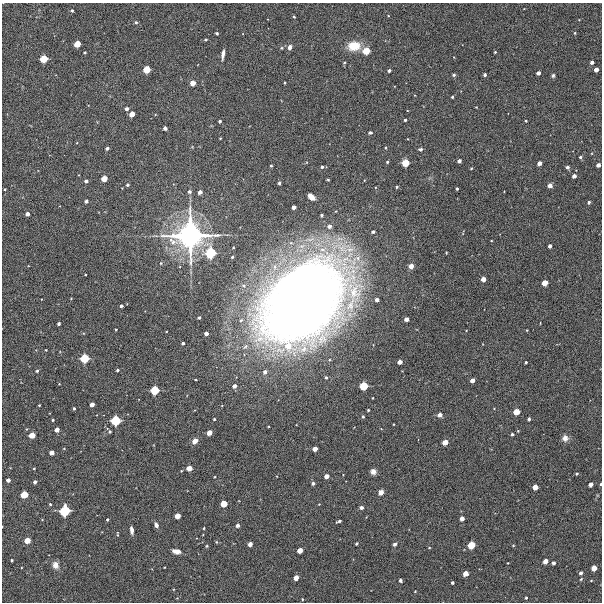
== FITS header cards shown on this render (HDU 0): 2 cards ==
NAXIS1  =                  600 / Width of image
NAXIS2  =                  600 / Height of image

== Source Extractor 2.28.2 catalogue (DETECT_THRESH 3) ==
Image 600 x 600 px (HDU 0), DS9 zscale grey, 1 PNG px = 1 image px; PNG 604 x 604 px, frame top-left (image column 1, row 600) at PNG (2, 3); no overlay
Background 10800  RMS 290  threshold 869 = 3 sigma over >= 5 px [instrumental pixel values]
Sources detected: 180; all 180 listed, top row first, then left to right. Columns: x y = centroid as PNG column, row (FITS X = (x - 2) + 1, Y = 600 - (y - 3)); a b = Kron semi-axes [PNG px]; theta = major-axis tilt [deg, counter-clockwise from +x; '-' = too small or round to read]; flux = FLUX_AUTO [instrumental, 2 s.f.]
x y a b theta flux
72 10 3 3 - 3.4e+04
388 16 3 2 - 1.2e+04
294 17 3 3 - 2.5e+04
136 22 5 4 - 2.8e+04
217 33 3 3 - 2.3e+04
575 33 4 3 - 1.6e+04
206 40 3 3 - 2.7e+04
77 44 5 5 - 2.4e+05
354 46 13 10 8 3.9e+05
290 47 6 4 80 8.1e+04
366 51 6 6 - 3.0e+05
85 52 3 3 - 2.8e+04
495 52 3 3 - 1.9e+04
223 54 8 3 81 9.7e+04
43 59 6 5 - 3.3e+05
592 62 4 3 - 6.1e+04
344 63 4 3 - 2.0e+04
147 70 5 5 - 2.8e+05
389 70 3 3 - 5.4e+04
596 70 4 4 - 1.0e+05
538 73 4 4 - 7.9e+04
454 75 5 4 - 2.9e+04
485 75 3 3 - 4.2e+04
553 75 5 4 - 3.3e+04
284 82 3 2 - 1.9e+04
193 83 5 4 - 1.6e+05
452 97 3 3 - 2.6e+04
127 109 4 3 - 7.2e+04
132 114 5 4 - 1.5e+05
405 120 3 3 - 3.3e+04
220 121 3 3 - 3.7e+04
526 121 3 3 - 1.8e+04
165 128 4 3 - 4.6e+04
370 133 4 3 - 3.6e+04
220 138 3 2 - 1.4e+04
107 148 3 3 - 5.4e+04
385 148 3 3 - 2.0e+04
420 149 4 3 - 4.0e+04
580 157 3 3 - 3.1e+04
459 161 4 4 - 6.5e+04
387 162 3 3 - 2.6e+04
405 163 6 5 - 3.1e+05
539 163 4 4 - 9.5e+04
598 165 4 4 - 7.7e+04
271 166 3 2 - 2.3e+04
322 167 4 4 - 3.6e+04
567 167 4 3 - 5.3e+04
471 168 3 3 - 1.5e+04
574 176 4 4 - 8.4e+04
104 179 5 4 - 1.9e+05
328 180 4 3 - 1.9e+04
86 181 4 3 - 5.6e+04
279 183 3 3 - 3.1e+04
127 185 3 3 - 3.5e+04
550 186 4 4 - 9.6e+04
397 187 3 2 - 2.4e+04
5 189 3 2 - 1.9e+04
457 189 3 3 - 3.3e+04
189 192 5 5 - 4.6e+04
200 192 4 4 - 8.6e+04
311 197 7 4 -46 1.4e+05
86 201 4 3 - 4.8e+04
589 202 3 3 - 3.7e+04
294 207 4 4 - 8.9e+04
27 214 4 4 - 8.1e+04
321 215 3 3 - 3.4e+04
329 226 5 5 - 8.1e+04
373 232 4 3 - 4.6e+04
190 235 30 28 13 4.2e+06
550 246 4 3 - 6.3e+04
233 248 3 2 - 1.3e+04
210 253 10 9 - 6.3e+05
232 257 3 3 - 2.8e+04
161 263 4 4 - 2.0e+04
411 266 5 4 - 1.3e+05
483 279 4 4 - 1.3e+05
545 283 5 4 - 1.9e+05
71 298 2 2 - 1.3e+04
377 300 4 4 - 7.1e+04
303 302 89 59 43 2.7e+07
121 306 3 3 - 4.7e+04
199 317 3 3 - 3.8e+04
406 319 4 4 - 9.5e+04
241 320 6 5 - 4.8e+04
59 324 3 3 - 4.5e+04
116 330 3 2 - 1.8e+04
206 334 4 3 - 8.0e+04
183 343 3 3 - 4.3e+04
46 350 3 2 - 1.3e+04
84 358 7 6 - 4.2e+05
400 362 4 4 - 1.1e+05
526 362 3 3 - 2.6e+04
117 370 3 3 - 3.5e+04
37 371 3 3 - 3.1e+04
265 372 5 4 - 6.4e+04
326 377 4 3 - 2.7e+04
196 380 3 2 - 1.4e+04
472 380 4 4 - 1.1e+05
59 384 2 2 - 1.1e+04
234 386 5 4 - 8.1e+04
363 386 6 6 - 3.8e+05
155 390 6 6 - 3.7e+05
373 398 2 2 - 1.5e+04
92 404 4 4 - 1.1e+05
39 405 3 2 - 1.8e+04
74 408 3 3 - 2.8e+04
368 410 3 3 - 2.3e+04
516 412 5 5 - 2.2e+05
440 415 4 4 - 1.0e+05
363 417 4 3 - 2.7e+04
214 419 3 3 - 2.6e+04
529 419 3 3 - 3.8e+04
53 420 3 3 - 2.4e+04
115 421 7 7 - 4.9e+05
394 424 2 2 - 1.2e+04
57 430 4 4 - 1.2e+05
518 431 3 3 - 1.4e+04
110 432 3 3 - 3.0e+04
209 433 5 4 - 1.5e+05
512 434 3 3 - 3.2e+04
32 435 5 4 - 2.1e+05
565 438 6 6 - 1.1e+05
418 440 2 2 - 1.2e+04
195 441 7 5 42 1.1e+05
445 442 5 4 - 1.8e+05
315 449 4 4 - 1.2e+05
52 453 4 4 - 1.1e+05
34 468 3 2 - 1.4e+04
189 468 5 4 - 1.6e+05
373 471 5 5 - 1.1e+05
577 474 3 3 - 2.6e+04
326 476 4 4 - 1.0e+05
8 480 4 4 - 7.6e+04
35 482 4 3 - 5.7e+04
313 483 4 3 - 5.1e+04
591 484 4 4 - 9.6e+04
600 484 3 2 - 2.6e+04
535 487 4 4 - 1.5e+05
381 492 5 4 - 9.9e+04
24 495 5 5 - 2.8e+05
50 504 3 2 - 1.8e+04
224 504 5 5 - 2.3e+05
319 504 3 2 - 1.2e+04
361 507 4 3 - 6.0e+04
65 511 8 7 - 6.1e+05
177 516 5 4 - 1.6e+05
462 518 4 4 - 1.1e+05
107 519 3 3 - 2.7e+04
339 521 5 3 - 4.2e+04
156 525 6 4 -67 6.9e+04
238 525 4 3 - 6.6e+04
204 528 3 2 - 1.7e+04
132 530 8 4 -83 8.0e+04
117 534 6 2 -84 1.9e+04
27 541 5 4 - 2.0e+05
216 542 5 3 - 1.6e+04
356 543 3 3 - 3.0e+04
250 544 4 4 - 9.9e+04
395 544 4 3 - 4.4e+04
471 545 6 5 - 3.0e+05
513 545 4 3 - 1.4e+04
207 546 4 3 - 1.9e+04
429 548 3 2 - 1.4e+04
300 550 5 4 - 1.5e+05
176 551 7 4 -12 1.6e+05
12 560 3 3 - 2.7e+04
545 561 5 4 - 1.3e+05
508 563 2 2 - 1.3e+04
553 563 4 3 - 5.4e+04
55 565 7 6 - 1.2e+05
594 568 5 4 - 1.7e+05
581 573 4 3 - 5.4e+04
465 574 5 4 - 1.5e+05
296 578 5 4 - 1.5e+05
581 579 5 3 - 1.8e+04
400 580 4 3 - 3.5e+04
452 583 3 3 - 3.6e+04
415 591 2 2 - 1.4e+04
526 598 3 3 - 1.9e+04
302 599 3 2 - 1.4e+04
At the frame edge (FLAGS 8, measured only in part): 1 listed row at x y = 600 484